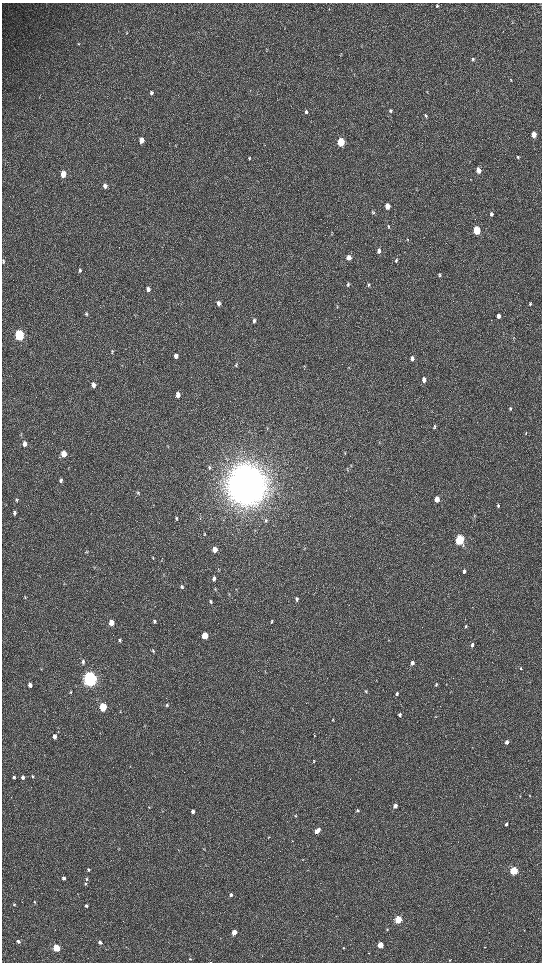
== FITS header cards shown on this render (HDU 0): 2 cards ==
NAXIS1  =                 1080 / length of data axis 1
NAXIS2  =                 1920 / length of data axis 2

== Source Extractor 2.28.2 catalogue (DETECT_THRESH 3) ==
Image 1080 x 1920 px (HDU 0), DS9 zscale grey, zoomed out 1/2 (1 PNG px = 2 x 2 image px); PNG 544 x 964 px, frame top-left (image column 1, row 1919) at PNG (2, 3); no overlay
Background 517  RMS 35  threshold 105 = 3 sigma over >= 5 px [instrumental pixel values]
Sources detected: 150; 4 cannot appear on this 1/2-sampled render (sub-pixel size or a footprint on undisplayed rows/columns) and are not listed; the other 146 listed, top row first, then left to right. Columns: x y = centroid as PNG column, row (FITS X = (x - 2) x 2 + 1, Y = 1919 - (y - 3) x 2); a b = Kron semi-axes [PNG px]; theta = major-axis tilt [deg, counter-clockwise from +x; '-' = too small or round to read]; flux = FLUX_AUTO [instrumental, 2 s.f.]
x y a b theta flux
437 6 5 3 - 9.9e+03
512 22 4 3 - 4.8e+03
126 33 4 2 - 5.0e+03
78 44 4 4 - 6.5e+03
473 59 4 3 - 1.3e+04
511 80 5 3 - 7.2e+03
427 92 3 2 - 4.0e+03
151 93 6 4 -78 1.5e+04
390 111 5 4 - 1.2e+04
306 112 5 5 - 1.3e+04
426 116 6 4 -70 1.2e+04
534 134 4 3 - 1.2e+05
141 140 5 4 - 6.2e+04
341 142 5 4 - 3.9e+05
250 157 5 3 - 6.2e+03
518 157 6 3 -82 8.4e+03
478 170 5 4 - 4.7e+04
63 174 5 4 - 1.1e+05
105 186 6 4 87 3.4e+04
387 206 5 4 - 7.2e+04
373 212 5 4 - 1.1e+04
491 214 5 4 - 1.8e+04
388 226 6 3 83 9.2e+03
477 230 5 4 - 3.3e+05
408 239 4 3 - 4.9e+03
379 251 6 4 -88 2.8e+04
349 258 5 4 - 4.4e+04
396 260 6 3 79 1.1e+04
3 261 6 3 81 9.4e+03
80 270 6 4 87 1.4e+04
440 275 5 3 - 9.3e+03
348 284 6 4 84 1.4e+04
368 285 5 3 - 9.5e+03
148 289 6 4 -84 3.0e+04
218 303 6 5 - 2.7e+04
530 304 5 3 - 1.0e+04
86 314 5 4 - 9.5e+03
498 316 5 4 - 2.9e+04
254 321 6 4 87 1.6e+04
19 335 5 4 - 9.8e+05
513 338 6 3 80 6.7e+03
112 352 5 3 - 6.9e+03
176 356 5 4 - 3.3e+04
412 358 6 4 -84 2.7e+04
236 365 4 3 - 6.1e+03
304 366 4 2 - 4.0e+03
424 380 6 4 -89 3.2e+04
93 385 6 4 -84 3.4e+04
178 395 5 4 - 5.0e+04
510 409 5 3 - 9.6e+03
434 427 5 4 - 1.2e+04
526 433 4 3 - 7.0e+03
24 443 5 4 - 3.9e+04
379 443 3 3 - 4.6e+03
64 454 5 4 - 1.2e+05
210 468 6 4 79 1.1e+04
61 480 5 4 - 1.4e+04
246 485 15 13 -89 2.6e+07
138 493 6 4 -77 1.1e+04
437 499 5 4 - 7.2e+04
16 500 6 4 -81 1.4e+04
498 505 5 3 - 1.1e+04
14 513 6 4 -88 1.5e+04
176 518 5 4 - 9.5e+03
265 521 5 3 - 7.9e+03
460 540 5 4 - 8.8e+05
304 548 3 2 - 3.5e+03
215 549 5 4 - 7.1e+04
87 552 5 3 - 7.8e+03
153 558 3 3 - 5.1e+03
94 567 4 3 - 6.3e+03
464 571 5 3 - 1.9e+04
214 578 5 4 - 2.1e+04
182 587 5 4 - 1.0e+04
215 589 4 2 - 4.5e+03
236 589 3 2 - 3.2e+03
229 594 3 2 - 4.1e+03
25 597 4 3 - 6.0e+03
297 599 5 3 - 1.3e+04
211 601 4 4 - 1.3e+04
154 621 5 4 - 1.5e+04
111 622 5 4 - 8.1e+04
272 622 5 3 - 8.0e+03
466 627 5 3 - 7.7e+03
205 636 4 4 - 1.8e+05
119 640 5 3 - 1.1e+04
472 645 5 4 - 2.0e+04
153 651 5 3 - 7.4e+03
83 662 6 4 -85 1.9e+04
412 663 5 4 - 2.4e+04
521 668 4 3 - 5.9e+03
265 672 3 1 - 3.2e+03
90 679 6 5 - 3.7e+06
30 685 5 4 - 3.3e+04
436 685 5 3 - 9.2e+03
366 691 4 4 - 7.9e+03
70 692 4 4 - 7.5e+03
397 694 5 3 - 1.4e+04
167 705 4 4 - 9.1e+03
103 707 5 4 - 4.6e+05
120 712 4 2 - 4.2e+03
400 715 4 4 - 1.8e+04
333 720 4 2 - 4.6e+03
314 735 3 3 - 4.8e+03
54 736 5 4 - 3.5e+04
507 742 4 3 - 2.0e+04
314 761 4 3 - 6.7e+03
33 776 4 4 - 9.7e+03
14 777 4 3 - 1.3e+04
22 777 5 4 - 1.9e+04
520 796 3 2 - 3.2e+03
530 796 3 2 - 4.0e+03
395 806 4 3 - 3.6e+04
149 807 3 2 - 4.6e+03
193 811 4 3 - 2.7e+04
358 811 4 4 - 1.2e+04
295 816 4 4 - 7.4e+03
506 824 3 3 - 1.6e+04
317 831 6 4 46 6.4e+04
269 837 3 2 - 3.8e+03
292 841 3 2 - 3.4e+03
204 849 3 2 - 4.1e+03
302 859 3 2 - 3.0e+03
89 870 4 4 - 9.6e+03
514 871 4 3 - 5.7e+05
63 878 4 4 - 1.9e+04
87 879 5 4 - 1.1e+04
85 883 4 4 - 1.0e+04
231 895 3 3 - 2.0e+04
35 902 4 3 - 7.0e+03
14 904 4 4 - 8.7e+03
86 906 4 3 - 1.4e+04
398 919 4 3 - 4.7e+05
387 929 4 3 - 6.0e+03
524 930 3 3 - 3.4e+03
234 932 3 3 - 1.0e+05
18 941 4 3 - 2.7e+04
100 942 3 3 - 2.5e+04
380 945 3 3 - 1.4e+05
485 947 2 2 - 2.9e+03
57 948 4 3 - 4.3e+05
344 948 3 3 - 5.6e+03
369 953 2 2 - 2.6e+03
190 959 4 3 - 6.1e+03
449 960 3 3 - 5.1e+03
210 962 3 1 - 2.9e+03
At the frame edge (FLAGS 8, measured only in part): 1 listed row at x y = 210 962
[4 sub-pixel or undisplayed-footprint detections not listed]